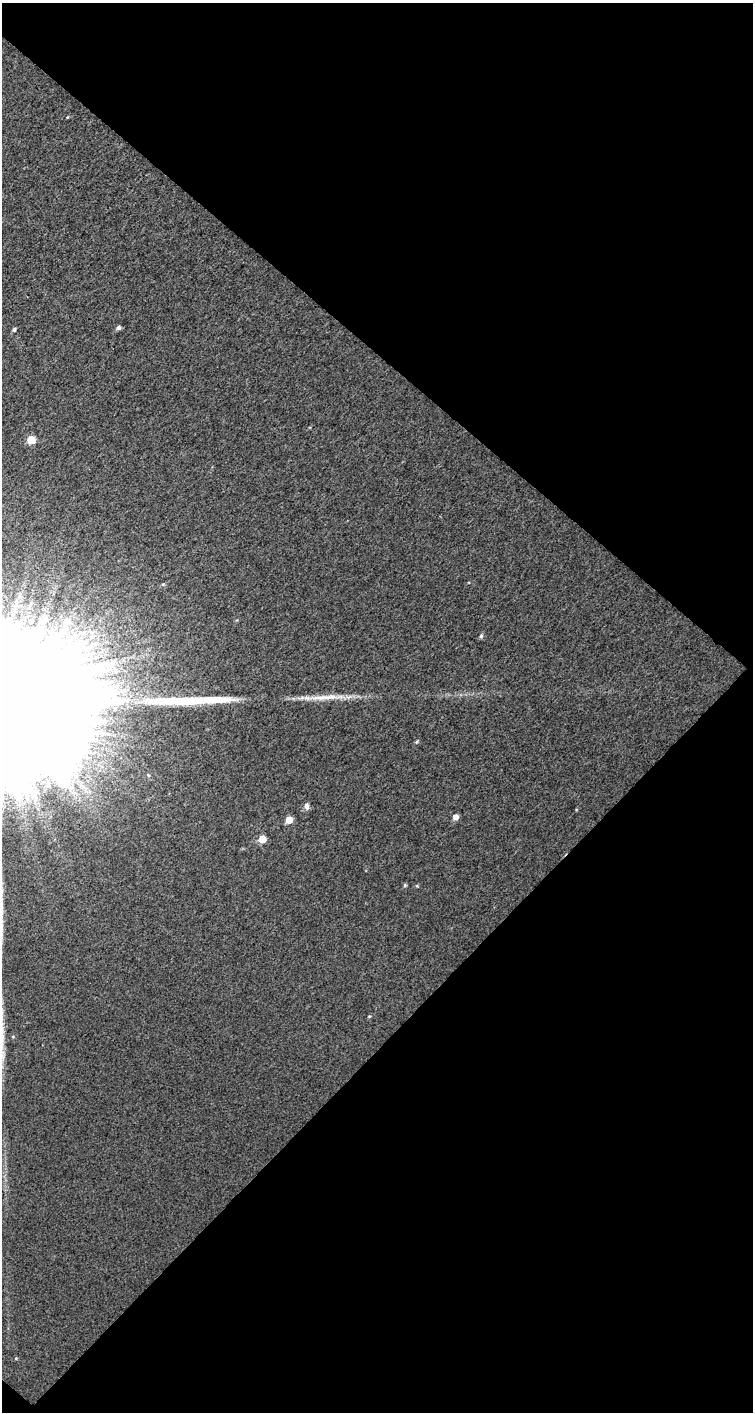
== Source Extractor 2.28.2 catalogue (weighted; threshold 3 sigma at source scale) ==
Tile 2 of 2 x 1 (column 2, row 1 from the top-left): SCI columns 753-1503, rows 46-1455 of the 1503 x 1505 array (HDU 1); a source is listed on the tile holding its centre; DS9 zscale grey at full resolution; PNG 755 x 1414 px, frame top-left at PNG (2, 3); no overlay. Shown black and unused: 51% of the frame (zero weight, under 2 of 3 exposures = <1% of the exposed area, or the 3 px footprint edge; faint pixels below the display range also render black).
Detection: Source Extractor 2.28.2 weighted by HDU 2 'WHT'; one run over the whole footprint, this tile lists its part. Background 0.0825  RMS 0.56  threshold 2.5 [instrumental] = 3 sigma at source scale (4.5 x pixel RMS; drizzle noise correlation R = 1.50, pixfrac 1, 0.0396/0.0396 arcsec/px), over >= 5 px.
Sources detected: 16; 2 long thin detections or spike segments (spike, bleed or trail) — not listed; the other 14 listed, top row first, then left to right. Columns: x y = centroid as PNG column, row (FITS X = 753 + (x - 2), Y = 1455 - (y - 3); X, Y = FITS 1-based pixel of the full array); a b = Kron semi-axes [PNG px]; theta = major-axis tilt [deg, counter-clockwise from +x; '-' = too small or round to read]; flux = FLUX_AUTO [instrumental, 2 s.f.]
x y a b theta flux
119 328 5 4 - 170
14 330 4 4 - 110
31 440 5 5 - 1400
481 636 6 5 - 98
417 742 5 4 - 72
307 806 8 5 -84 220
455 817 5 5 - 390
289 820 5 5 - 790
262 839 5 5 - 1200
405 885 4 4 - 74
417 886 5 3 - 54
369 1016 5 3 - 48
2 1037 38 7 87 910
13 1037 5 3 - 51
Isophote crosses this tile's border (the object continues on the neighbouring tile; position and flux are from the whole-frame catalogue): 1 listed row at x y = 2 1037